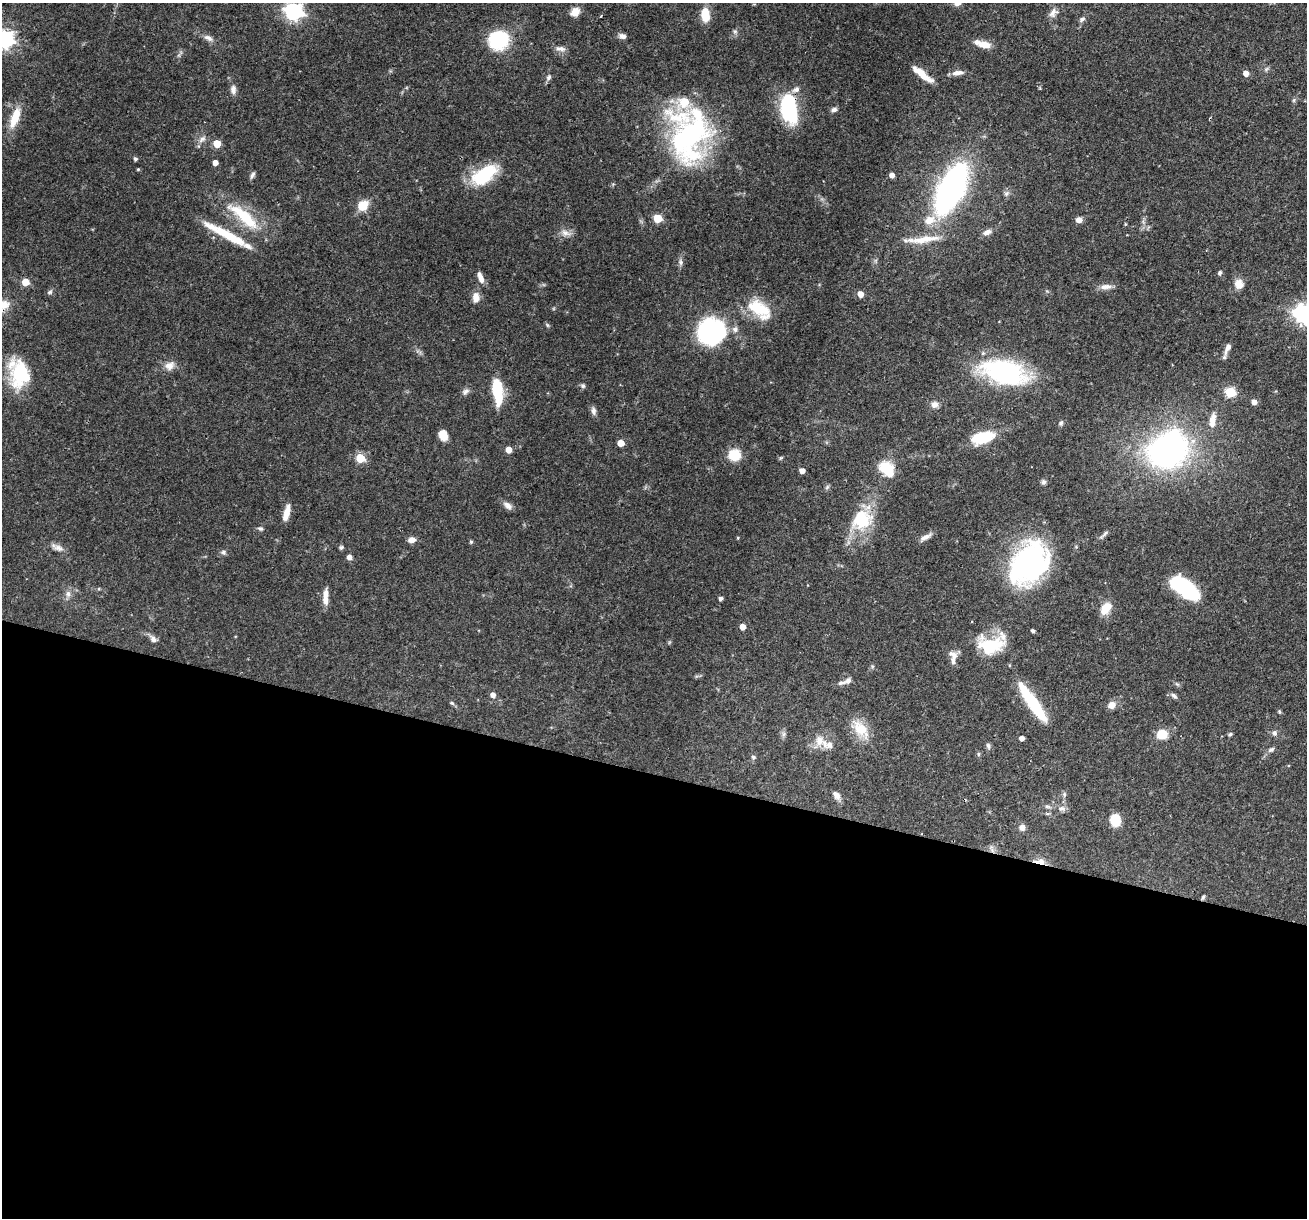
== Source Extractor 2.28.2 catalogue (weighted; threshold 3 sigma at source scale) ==
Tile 14 of 4 x 4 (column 2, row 4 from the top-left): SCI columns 1306-2610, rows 251-1466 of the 5220 x 5237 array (HDU 1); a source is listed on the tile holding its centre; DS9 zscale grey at full resolution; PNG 1309 x 1220 px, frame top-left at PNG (2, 3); no overlay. Shown black and unused: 37% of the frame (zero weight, under 3 of 4 exposures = <1% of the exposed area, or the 3 px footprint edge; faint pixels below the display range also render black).
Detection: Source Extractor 2.28.2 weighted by HDU 2 'WHT'; one run over the whole footprint, this tile lists its part. Background 0.0569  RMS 0.0032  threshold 0.0144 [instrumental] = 3 sigma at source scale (4.5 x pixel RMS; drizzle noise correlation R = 1.50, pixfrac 1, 0.05/0.05 arcsec/px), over >= 5 px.
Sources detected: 147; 3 inside a brighter object's white glare — not listed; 9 inside a brighter listed object's ellipse — not listed separately; the other 135 listed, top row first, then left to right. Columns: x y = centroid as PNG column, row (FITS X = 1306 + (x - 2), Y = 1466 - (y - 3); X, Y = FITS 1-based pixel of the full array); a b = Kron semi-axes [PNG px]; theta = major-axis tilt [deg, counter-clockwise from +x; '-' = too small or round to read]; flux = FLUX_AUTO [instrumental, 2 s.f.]
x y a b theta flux
958 3 10 6 18 1.4
294 11 7 7 - 140
575 12 10 8 41 3.7
1053 12 14 10 48 2.1
705 15 12 8 -86 7.1
1082 19 9 6 39 0.95
735 31 7 5 -69 0.73
622 36 9 6 -10 1.4
208 38 14 7 -24 1.7
4 39 7 7 - 150
499 40 17 15 24 27
983 44 23 8 -15 3.6
560 49 15 7 -9 1.7
957 73 14 6 7 2.1
1246 73 5 5 - 2.4
922 74 27 7 -39 5.4
549 77 9 6 64 0.92
233 90 10 7 89 1.6
788 108 27 14 -83 34
834 110 9 6 21 0.98
15 117 27 10 70 7.3
688 135 64 41 54 64
202 139 12 7 45 1.6
217 143 5 5 - 7.3
135 159 5 4 - 0.7
215 162 4 4 - 2.4
138 169 4 4 - 0.34
252 175 10 5 60 0.9
484 175 29 15 35 20
892 175 4 4 - 1.9
951 188 44 21 63 96
1006 193 9 7 51 1
363 206 10 8 44 6.8
244 216 51 15 -41 16
658 218 5 5 - 12
1079 220 8 7 - 1.5
1125 224 5 3 - 0.31
987 232 12 7 21 1.8
566 233 17 7 -15 2
225 234 60 9 -28 11
922 239 54 8 6 7
680 262 9 6 -80 1
1220 273 6 5 - 0.76
480 278 14 6 -69 2.4
25 282 5 5 - 7.2
1239 284 12 11 - 2.9
1106 287 17 7 2 2
50 292 7 5 17 0.69
860 294 5 5 - 2.8
476 297 12 8 -90 2.9
759 309 32 17 -36 11
1303 314 8 7 - 170
547 325 7 3 -54 0.45
735 329 9 9 - 1.5
711 332 23 22 - 49
1228 348 16 6 65 2.1
169 366 14 11 26 2.7
1005 372 40 19 -13 60
20 374 40 19 75 16
583 386 6 6 - 0.75
497 391 25 9 -83 15
465 392 11 7 37 1.3
1230 392 6 5 - 23
1254 402 5 5 - 2.1
934 405 8 8 - 1.8
593 411 11 6 -83 1.3
1212 420 19 8 81 3.6
1061 423 7 5 64 0.63
443 435 9 7 -65 4.3
982 438 25 12 15 12
621 443 5 5 - 4.6
509 450 5 4 - 4
1168 450 34 28 33 110
734 455 13 13 - 6.4
360 458 5 5 - 14
781 458 6 5 - 0.45
887 469 14 10 -46 13
802 471 5 4 - 2.3
1043 482 7 6 - 0.83
827 487 7 4 46 0.59
508 506 12 7 -40 1.7
286 513 18 6 76 3.4
862 520 30 25 37 16
260 529 8 5 -28 0.71
1103 535 18 4 45 0.94
925 537 18 6 30 1.8
738 538 4 3 - 0.3
411 540 9 7 13 1.9
471 542 5 4 - 0.44
341 547 5 5 - 0.65
58 548 16 8 -14 2
223 552 7 6 - 0.81
349 557 5 5 - 1.3
1029 563 47 34 56 66
1185 588 25 12 -37 37
68 594 10 7 88 1.5
325 594 14 7 82 2.4
721 598 4 3 - 0.99
1106 608 16 10 54 4.6
743 627 4 4 - 3.2
1033 631 4 3 - 0.92
1002 636 33 15 89 5.1
153 639 11 7 -51 1.5
987 647 32 18 -52 11
953 657 18 8 -83 2.6
872 666 5 4 - 0.44
842 683 12 6 10 1.4
1177 684 7 4 -44 0.54
493 695 5 5 - 1.8
1174 696 10 5 -37 0.98
1030 699 51 11 -54 17
452 703 7 5 -26 0.54
1112 705 9 8 - 2.4
1279 712 5 4 - 0.44
860 729 30 15 -47 7.7
1275 733 7 7 - 0.97
784 734 7 4 89 0.82
1162 734 13 11 5 4.7
1230 734 6 4 39 0.5
1022 738 4 4 - 1.8
819 740 20 12 67 3.8
988 746 8 6 -70 0.83
1271 749 8 6 23 0.95
978 754 5 5 - 0.5
753 757 6 5 - 0.61
1064 794 7 5 85 0.68
837 796 10 6 -50 2.2
1048 806 10 5 -9 0.86
1062 808 11 7 4 1.4
1047 814 6 4 -1 0.45
1115 820 11 10 - 6.2
1022 827 6 6 - 1.9
992 849 12 4 -72 0.86
1040 861 18 7 -5 2.4
1203 897 6 4 72 0.52
Overlapping masked pixels (flux is a lower limit): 4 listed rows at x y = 788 108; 992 849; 1040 861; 1203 897
Isophote crosses this tile's border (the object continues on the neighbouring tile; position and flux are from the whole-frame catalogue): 3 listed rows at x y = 958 3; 4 39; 1303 314